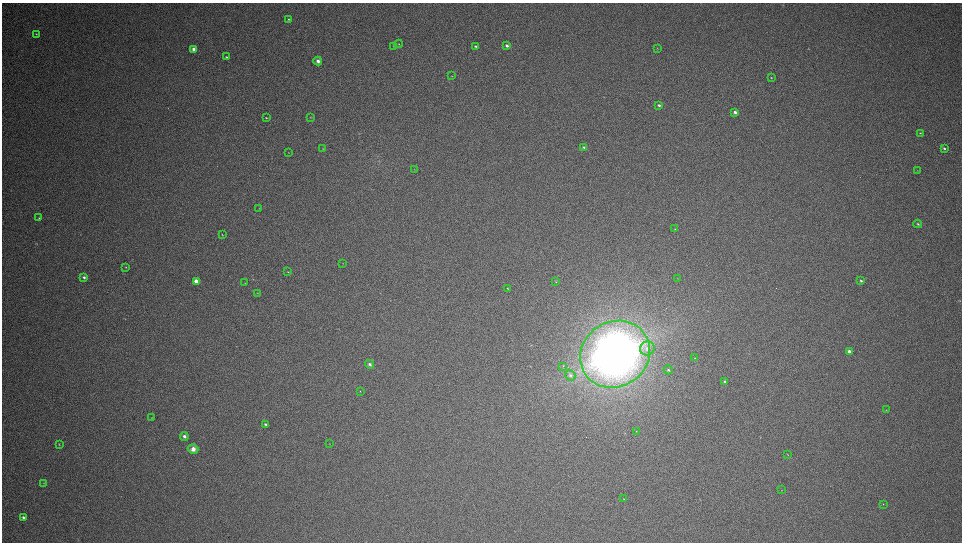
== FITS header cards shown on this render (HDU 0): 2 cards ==
NAXIS1  =                 1920
NAXIS2  =                 1080

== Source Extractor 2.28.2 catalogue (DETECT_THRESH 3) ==
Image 1920 x 1080 px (HDU 0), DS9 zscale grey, zoomed out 1/2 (1 PNG px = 2 x 2 image px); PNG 964 x 544 px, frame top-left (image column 1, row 1079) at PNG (2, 3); each listed source drawn as its Kron ellipse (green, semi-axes under 4 px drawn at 4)
Background 63.4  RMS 1.9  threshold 5.83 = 3 sigma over >= 5 px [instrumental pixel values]
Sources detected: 64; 1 cannot appear on this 1/2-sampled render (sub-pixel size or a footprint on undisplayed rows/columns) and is neither listed nor drawn; the other 63 listed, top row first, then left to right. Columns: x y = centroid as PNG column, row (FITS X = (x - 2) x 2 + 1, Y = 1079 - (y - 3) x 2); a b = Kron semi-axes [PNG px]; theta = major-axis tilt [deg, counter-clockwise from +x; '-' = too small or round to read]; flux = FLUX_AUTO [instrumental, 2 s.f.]
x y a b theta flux
288 19 3 2 - 360
36 34 3 2 - 250
399 44 4 2 - 300
394 46 2 2 - 150
475 46 3 2 - 520
507 46 4 3 - 1300
657 48 4 3 - 270
194 49 3 3 - 2600
226 57 3 2 - 350
318 61 4 4 - 1900
451 76 3 2 - 180
771 78 3 3 - 320
659 105 3 3 - 750
735 112 4 3 - 1500
311 117 3 3 - 270
266 118 3 2 - 320
920 133 4 2 - 300
584 147 4 3 - 640
944 148 4 3 - 680
323 149 3 2 - 160
288 153 3 2 - 120
414 169 2 1 - 110
917 171 4 2 - 180
259 208 3 2 - 120
39 218 3 2 - 290
918 224 4 3 - 490
675 229 3 2 - 160
222 235 3 2 - 260
343 263 3 2 - 180
126 267 3 2 - 280
288 272 3 2 - 240
84 277 4 3 - 810
678 278 4 2 - 170
196 281 4 3 - 2700
861 281 3 2 - 550
556 282 4 3 - 300
245 283 3 2 - 190
508 288 3 2 - 320
257 293 3 2 - 220
647 348 7 6 - 2300
849 351 4 3 - 1900
615 354 36 32 34 400000
695 358 3 2 - 240
370 364 5 4 - 1300
563 366 3 2 - 190
668 370 4 4 - 710
570 375 5 5 - 1100
725 382 4 3 - 600
360 391 3 2 - 140
886 410 3 3 - 240
152 418 3 2 - 170
265 424 3 3 - 680
636 431 4 2 - 280
184 436 4 3 - 1500
59 444 3 2 - 310
329 444 2 2 - 120
193 449 5 5 - 3000
787 455 3 2 - 190
44 483 4 3 - 270
781 490 3 2 - 120
623 499 2 2 - 240
883 504 4 2 - 240
23 517 3 3 - 930
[1 sub-pixel or undisplayed-footprint detection neither listed nor drawn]